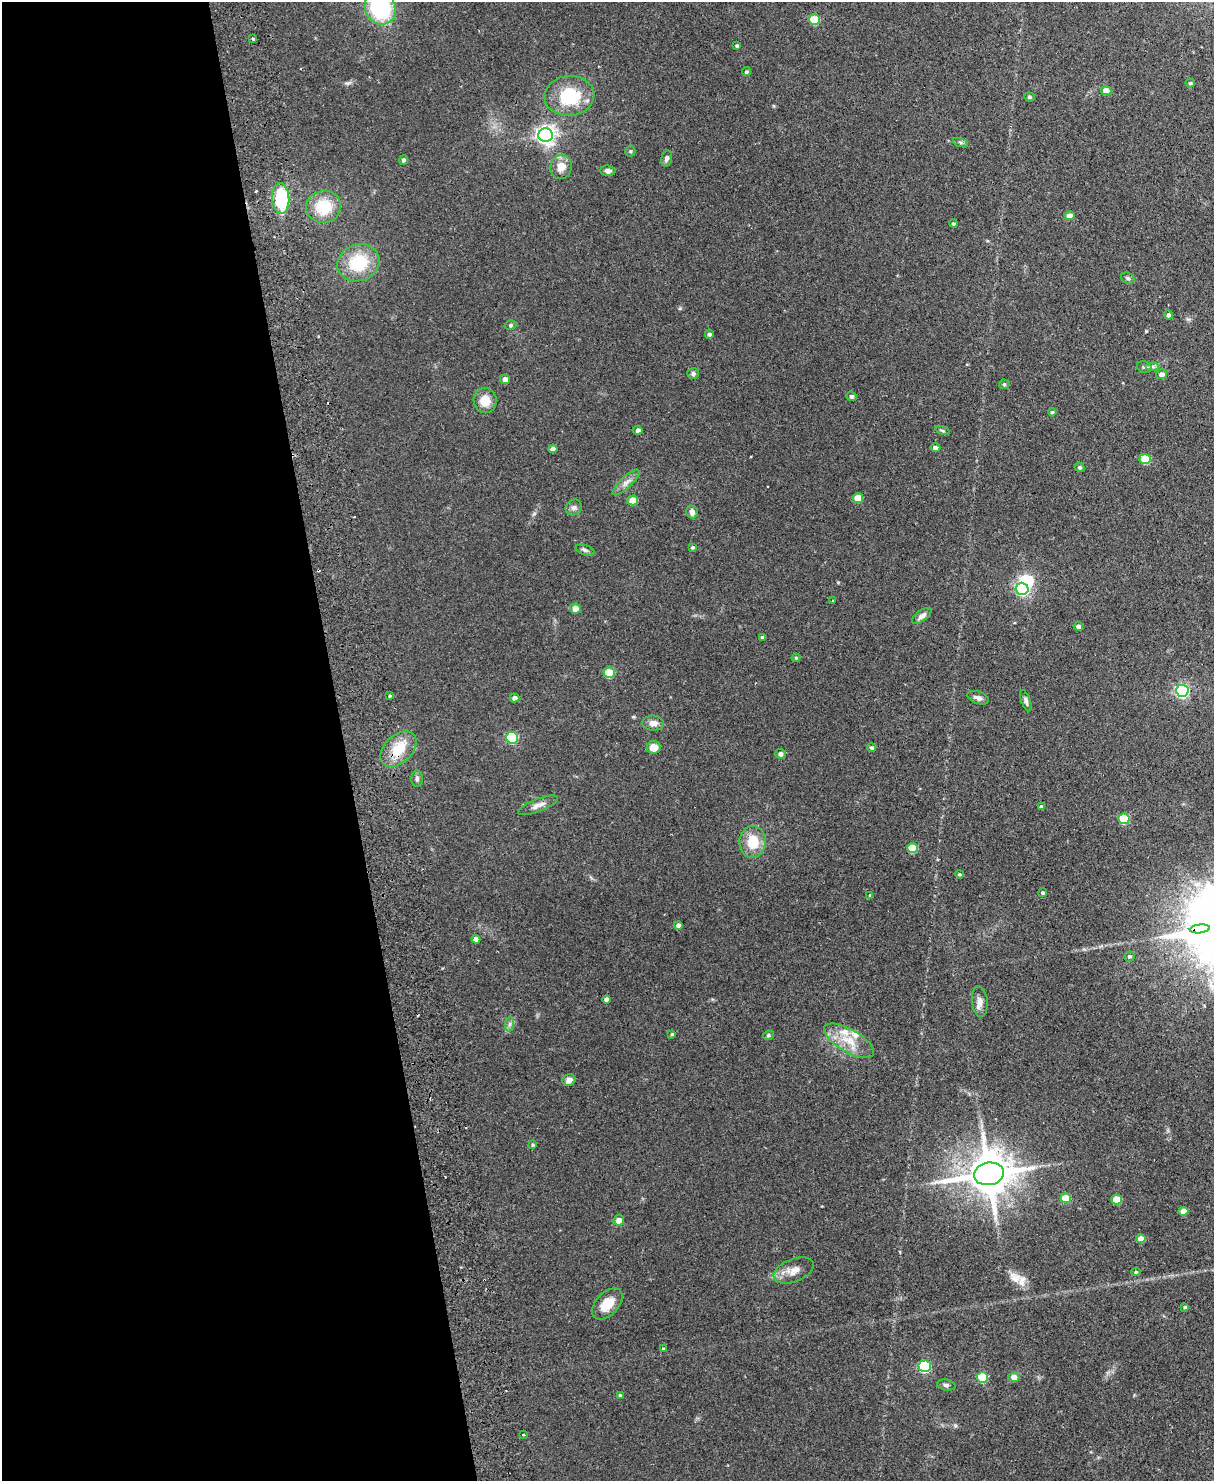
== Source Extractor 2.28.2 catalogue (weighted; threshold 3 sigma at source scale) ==
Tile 5 of 4 x 3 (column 1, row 2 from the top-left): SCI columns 58-1269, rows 1632-3110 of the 4965 x 4853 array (HDU 1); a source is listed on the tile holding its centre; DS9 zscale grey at full resolution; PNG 1216 x 1483 px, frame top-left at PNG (2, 2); each listed source drawn as its Kron ellipse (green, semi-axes under 4 px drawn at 4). Shown black and unused: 28% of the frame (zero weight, under 2 of 3 exposures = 3% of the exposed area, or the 3 px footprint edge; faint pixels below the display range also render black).
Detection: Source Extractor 2.28.2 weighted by HDU 2 'WHT'; one run over the whole footprint, this tile lists its part. Background 0.14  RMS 0.0068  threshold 0.0305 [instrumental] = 3 sigma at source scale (4.5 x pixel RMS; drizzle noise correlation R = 1.50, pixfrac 1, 0.05/0.05 arcsec/px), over >= 5 px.
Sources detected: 110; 1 inside a brighter object's white glare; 3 cosmic-ray / hot-pixel residue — neither listed nor drawn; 2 inside a brighter listed object's ellipse — not listed separately; the other 104 listed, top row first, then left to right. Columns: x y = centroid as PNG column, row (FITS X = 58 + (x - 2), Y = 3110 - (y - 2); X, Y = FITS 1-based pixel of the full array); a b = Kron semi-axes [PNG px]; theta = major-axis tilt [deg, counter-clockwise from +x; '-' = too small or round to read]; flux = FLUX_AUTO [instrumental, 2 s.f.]
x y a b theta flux
380 8 17 15 -60 61
814 20 5 5 - 25
253 39 3 3 - 1.6
737 46 4 3 - 1.1
746 72 5 4 - 1.2
1190 83 4 4 - 0.95
1106 91 5 4 - 8.1
569 96 25 20 5 30
1029 97 5 4 - 0.9
546 135 7 7 - 330
960 142 8 3 -19 1.2
630 151 5 5 - 0.85
666 158 8 5 75 2.1
403 160 5 4 - 1.3
561 167 12 10 72 7.4
608 171 7 5 -6 2.1
281 198 15 8 -87 40
323 207 17 16 - 21
1070 216 5 4 - 6.9
953 224 4 4 - 0.96
358 263 21 18 22 29
1128 278 7 5 -21 1.2
1168 315 4 4 - 1.7
510 325 6 4 16 1
709 334 4 4 - 1.4
1144 367 7 5 -18 1.5
1152 367 7 4 0 1.5
693 374 6 5 - 1.4
1162 374 5 5 - 3.2
505 379 5 5 - 4.1
1004 384 5 5 - 0.95
851 396 5 4 - 1.6
485 400 12 11 - 10
1052 412 4 4 - 0.8
638 430 4 4 - 2.3
942 431 7 3 -19 0.88
935 447 5 4 - 2.4
553 449 4 4 - 2.9
1145 459 5 5 - 23
1080 467 5 4 - 1.4
626 482 17 5 43 3.8
858 498 5 5 - 14
633 500 5 5 - 14
574 508 8 7 - 2.3
692 512 6 5 - 3.5
692 547 4 4 - 0.94
585 550 10 5 -18 1.5
1022 589 6 6 - 96
833 601 3 3 - 1.2
575 608 5 5 - 5.5
922 616 11 5 36 2.7
1078 626 5 4 - 2.6
762 637 4 4 - 1.3
796 658 4 4 - 0.76
609 673 5 5 - 23
1182 691 6 6 - 130
390 696 4 3 - 0.77
515 698 5 4 - 2.7
978 698 11 6 -19 2.7
1026 701 11 4 -70 1.8
653 723 11 7 -3 3.8
512 738 6 6 - 55
654 747 7 6 - 7.3
871 748 4 4 - 1.2
398 749 21 13 44 18
780 754 5 5 - 2.4
417 779 8 5 90 1.6
538 805 21 6 22 3.9
1041 807 4 3 - 1
1124 819 6 5 - 34
753 842 16 13 87 15
912 848 5 5 - 21
959 874 4 4 - 0.95
1043 893 4 4 - 1.2
870 895 4 3 - 0.9
678 925 4 4 - 2.2
1200 929 10 3 6 620
476 939 4 4 - 3.4
1129 956 5 5 - 1.2
606 1000 4 4 - 2.8
980 1002 15 8 -84 4.1
510 1024 7 4 89 1.6
672 1034 3 3 - 0.79
768 1035 6 4 23 0.96
849 1041 28 11 -30 14
569 1080 7 5 28 3.7
533 1145 4 4 - 0.97
989 1174 15 11 9 2600
1066 1198 5 5 - 14
1117 1199 5 5 - 15
1183 1211 5 4 - 7.7
619 1220 5 5 - 5.7
1141 1239 5 4 - 6.2
794 1270 21 11 21 6.9
1136 1272 4 4 - 0.89
607 1304 18 11 46 12
1185 1307 4 3 - 0.93
663 1349 3 3 - 0.87
925 1366 6 6 - 69
982 1377 5 5 - 29
1014 1377 5 5 - 5.4
946 1385 9 5 -8 1.6
620 1395 4 4 - 0.91
523 1435 3 3 - 1.7
Overlapping masked pixels (flux is a lower limit): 3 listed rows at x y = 281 198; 398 749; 1200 929
Isophote crosses this tile's border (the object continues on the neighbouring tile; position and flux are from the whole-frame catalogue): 1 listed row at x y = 380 8